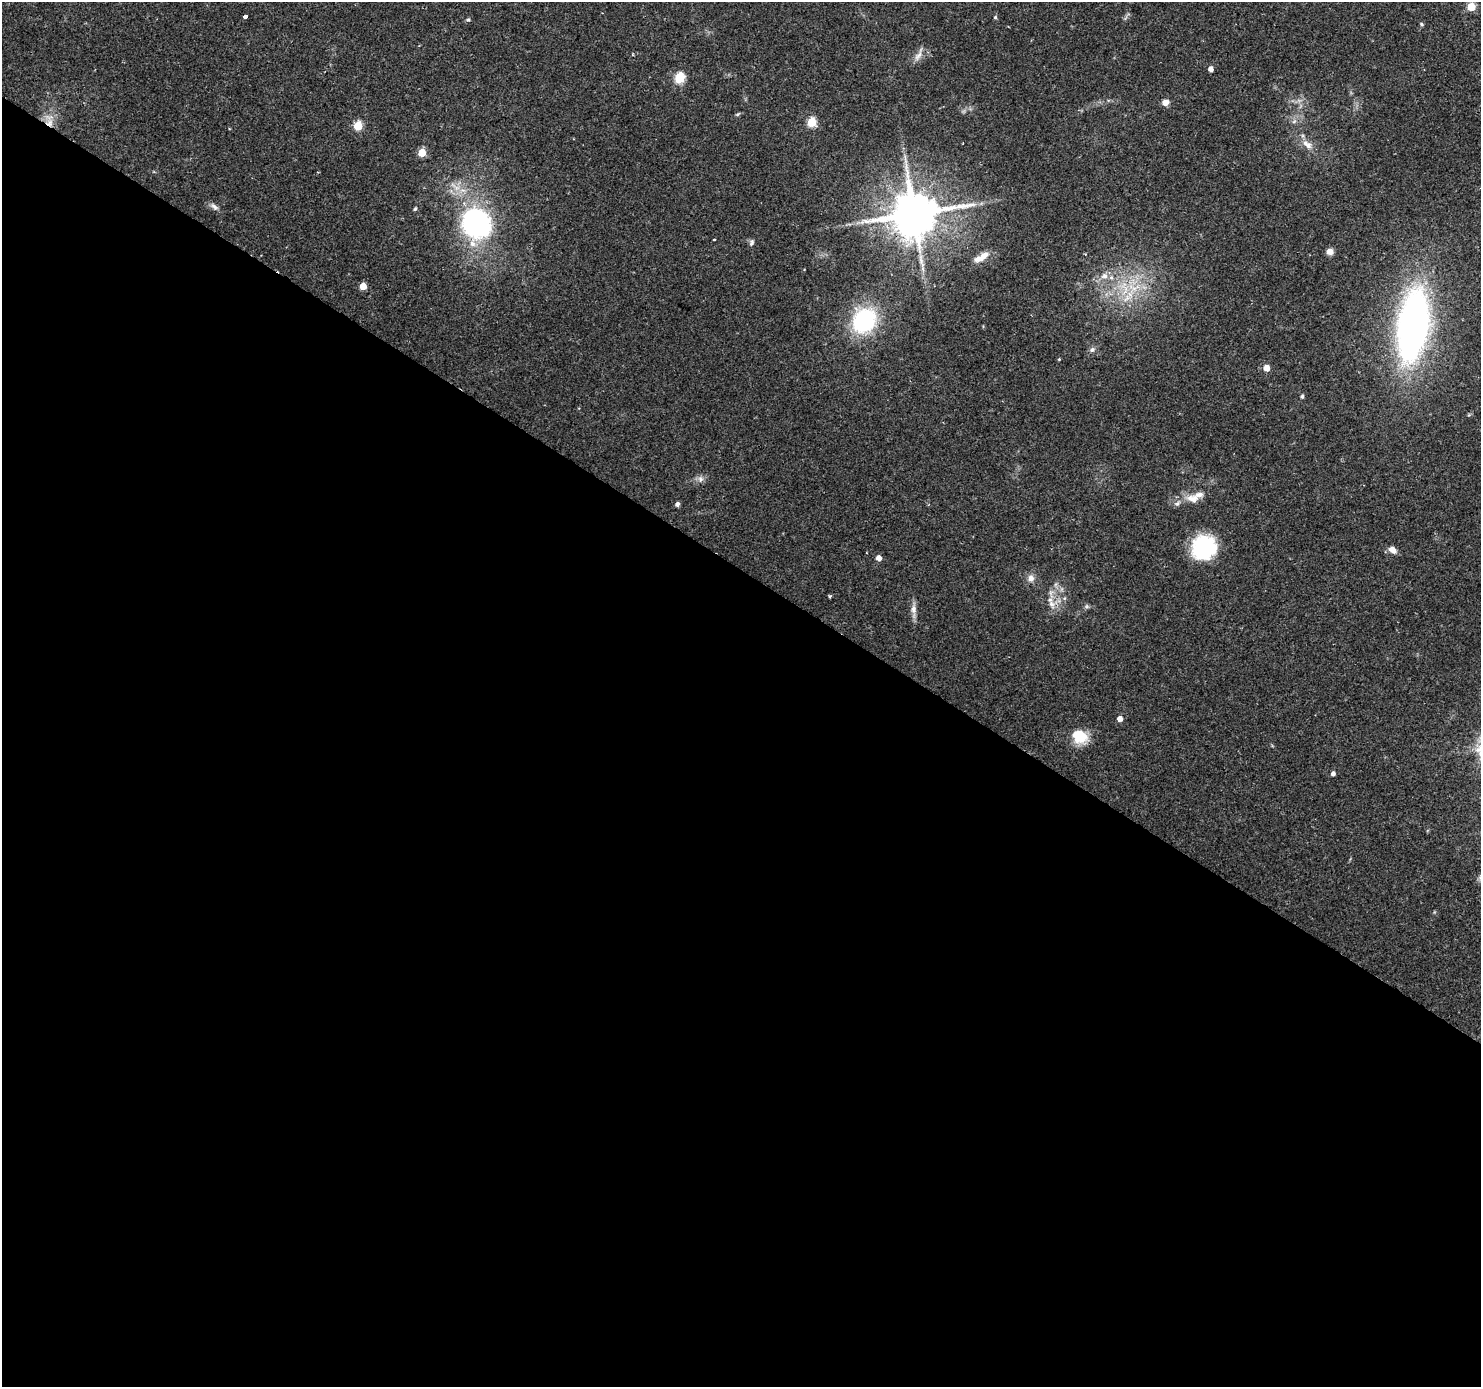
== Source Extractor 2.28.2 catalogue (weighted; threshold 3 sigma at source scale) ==
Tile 14 of 4 x 4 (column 2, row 4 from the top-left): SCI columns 1480-2958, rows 187-1571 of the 5920 x 5979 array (HDU 1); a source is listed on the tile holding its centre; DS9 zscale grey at full resolution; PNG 1483 x 1389 px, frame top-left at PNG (2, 2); no overlay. Shown black and unused: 59% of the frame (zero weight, under 2 of 3 exposures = <1% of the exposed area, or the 3 px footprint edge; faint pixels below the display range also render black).
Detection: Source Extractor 2.28.2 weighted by HDU 2 'WHT'; one run over the whole footprint, this tile lists its part. Background 0.0376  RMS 0.0034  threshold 0.0153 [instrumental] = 3 sigma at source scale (4.5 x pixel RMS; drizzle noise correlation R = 1.50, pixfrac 1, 0.0396/0.0396 arcsec/px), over >= 5 px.
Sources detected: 54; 1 cosmic-ray / hot-pixel residue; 1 long thin detection or spike segment (spike, bleed or trail) — not listed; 5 inside a brighter listed object's ellipse — not listed separately; the other 47 listed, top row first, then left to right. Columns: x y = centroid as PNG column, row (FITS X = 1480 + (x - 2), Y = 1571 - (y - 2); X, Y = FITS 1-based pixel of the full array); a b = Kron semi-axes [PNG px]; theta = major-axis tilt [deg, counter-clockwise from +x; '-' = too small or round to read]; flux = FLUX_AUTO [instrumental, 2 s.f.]
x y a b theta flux
1471 7 5 5 - 12
245 16 4 3 - 1.7
995 17 4 4 - 0.51
468 20 6 4 7 0.49
1421 24 5 4 - 0.59
918 55 21 6 62 2.2
1211 69 4 4 - 2
679 78 6 5 - 23
1165 102 8 6 9 2.2
738 114 7 4 27 0.51
1294 121 6 5 - 0.79
812 122 5 5 - 17
50 123 13 11 -76 4.1
358 126 5 5 - 14
1305 143 9 9 - 2
422 152 5 5 - 9.6
214 207 13 7 -38 1.6
415 209 5 4 - 0.48
914 214 15 12 26 1600
477 224 25 21 -46 82
714 239 3 2 - 0.43
751 242 9 6 77 0.9
1330 252 7 6 - 2.3
981 257 23 8 31 4
1104 276 9 8 - 2.2
363 286 5 5 - 6.2
1134 288 23 15 2 12
864 320 23 20 58 37
1413 326 45 19 82 220
1092 350 8 6 29 1.1
1059 359 4 3 - 0.32
1266 368 5 5 - 3.8
1302 396 5 4 - 0.67
700 479 9 7 81 1.4
1193 499 19 12 -7 4.3
677 504 4 4 - 1.2
1204 547 27 25 40 24
1392 550 10 7 -34 2.4
879 558 5 4 - 2.7
1031 578 10 9 - 2.1
1056 584 7 4 71 0.73
1051 604 14 8 -69 2.9
1087 606 7 5 -45 0.67
913 609 18 7 88 2.4
1120 719 5 5 - 2.3
1079 736 18 15 -38 9.2
1333 774 5 4 - 1.2
Overlapping masked pixels (flux is a lower limit): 2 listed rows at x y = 50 123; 914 214